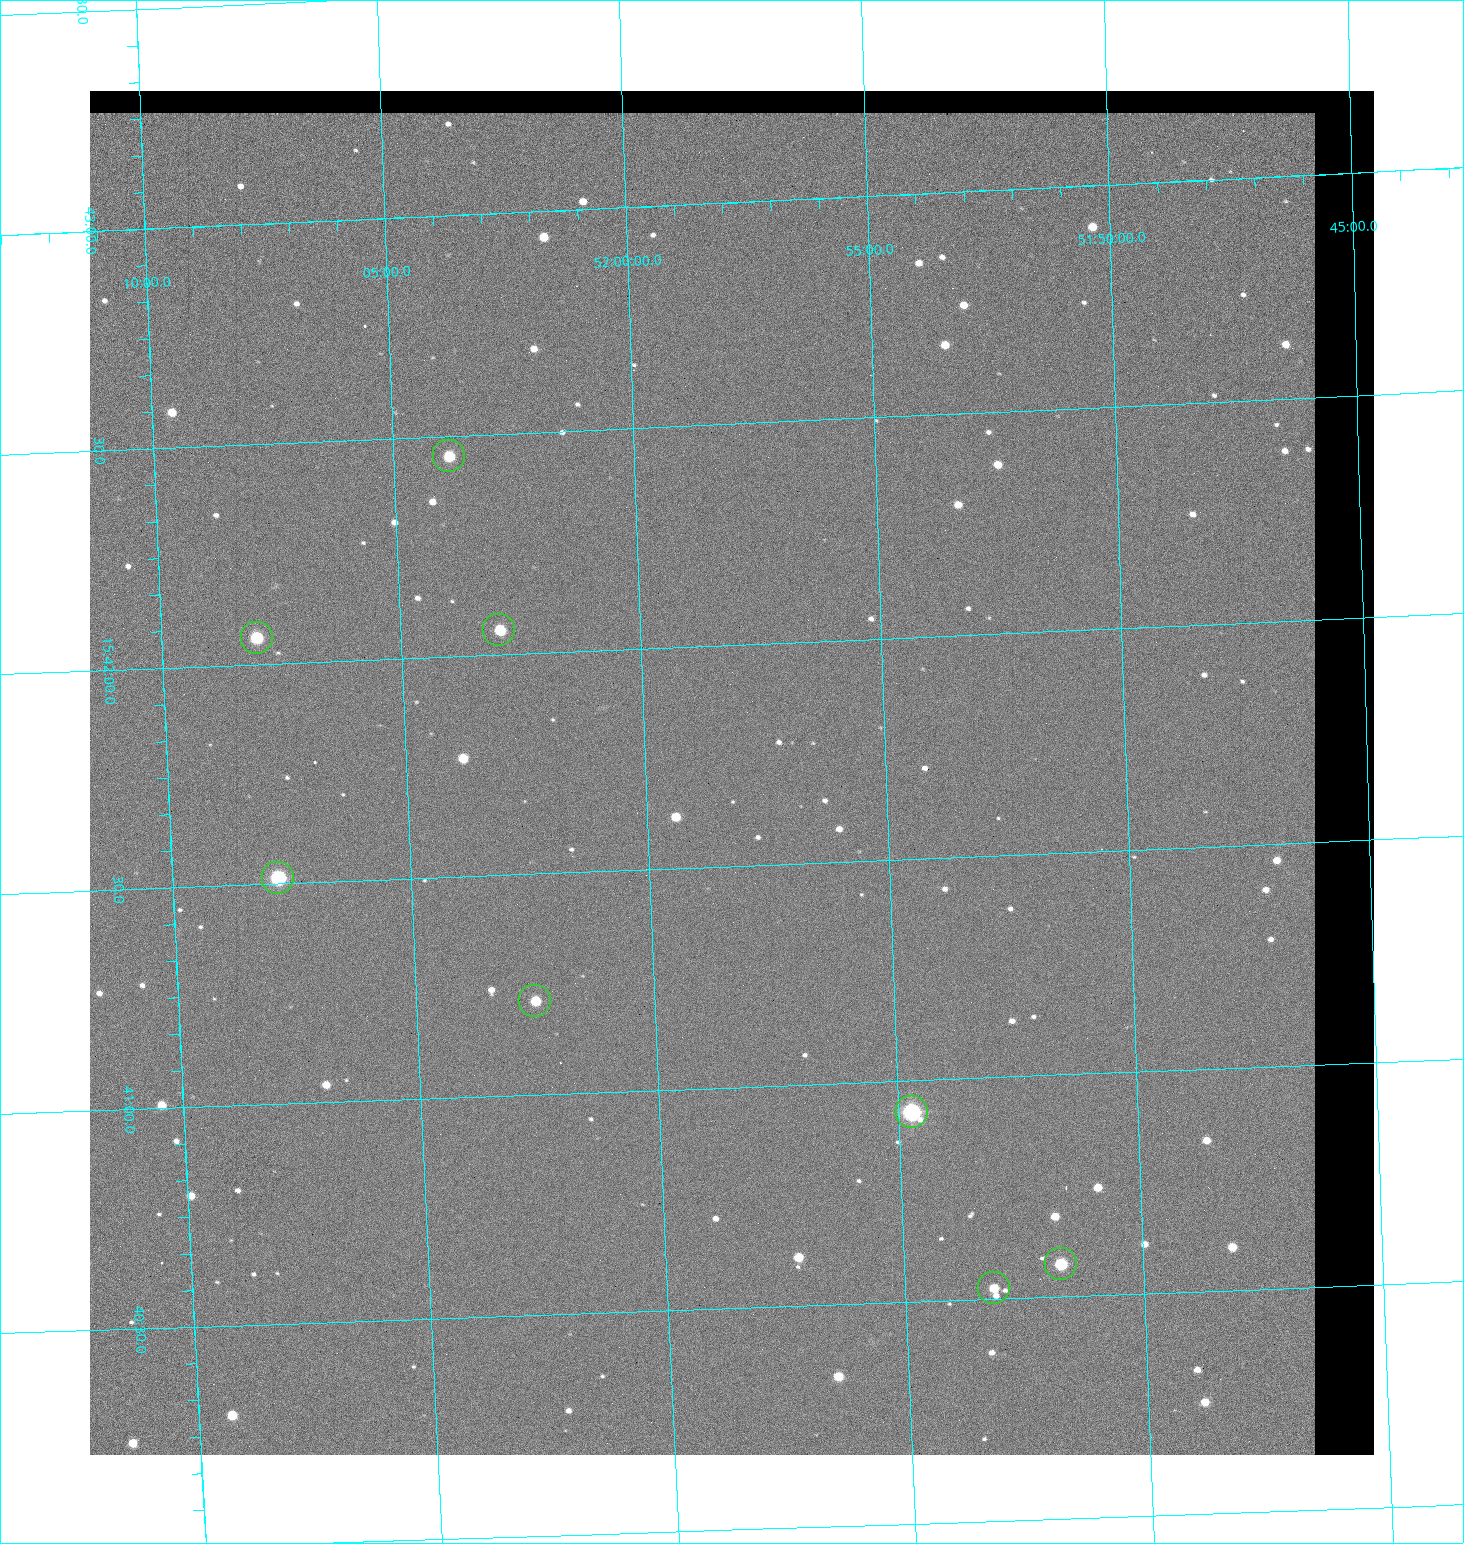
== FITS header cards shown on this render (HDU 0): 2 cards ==
NAXIS1  =                 1284 / length of data axis 1
NAXIS2  =                 1364 / length of data axis 2

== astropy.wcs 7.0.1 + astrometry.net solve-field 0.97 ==
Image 1284 x 1364 px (HDU 0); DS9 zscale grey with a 90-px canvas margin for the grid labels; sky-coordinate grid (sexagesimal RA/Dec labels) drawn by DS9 from the SOLVED WCS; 8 Tycho-2 reference stars matched to detected sources circled (green)
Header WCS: RA---TAN/DEC--TAN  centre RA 15:41:43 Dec +51:58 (235.43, +51.97 deg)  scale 1.26 arcsec/px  FOV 26.9' x 28.5'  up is +92 deg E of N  parity flipped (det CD > 0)
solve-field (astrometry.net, Tycho-2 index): VERIFIED the header's WCS against the Tycho-2 star catalogue (8 matches, 0 conflicts) and refined it, rather than solving blind
Solved WCS: RA---TAN-SIP/DEC--TAN-SIP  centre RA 15:41:43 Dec +51:58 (235.43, +51.97 deg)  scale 1.25 arcsec/px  FOV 26.8' x 28.5'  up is +92 deg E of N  parity flipped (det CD > 0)
The solver's refit moves the header's centre by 0.51 arcsec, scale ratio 0.9966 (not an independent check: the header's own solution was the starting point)
Tycho-2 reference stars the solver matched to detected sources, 8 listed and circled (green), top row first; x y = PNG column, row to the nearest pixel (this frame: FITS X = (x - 90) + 1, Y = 1364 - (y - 91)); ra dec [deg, ICRS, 3 dp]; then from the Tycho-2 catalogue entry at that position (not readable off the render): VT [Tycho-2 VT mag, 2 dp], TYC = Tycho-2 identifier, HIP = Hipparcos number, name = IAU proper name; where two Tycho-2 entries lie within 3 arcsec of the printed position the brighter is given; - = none
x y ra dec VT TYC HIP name
449 456 235.614 +52.064 11.61 3489-1132-1 - -
499 630 235.514 +52.049 11.19 3489-1407-1 - -
257 638 235.515 +52.133 11.12 3489-1380-1 - -
278 878 235.378 +52.130 9.31 3489-1322-1 76850 -
535 1001 235.303 +52.042 11.52 3489-958-1 - -
912 1112 235.232 +51.912 9.59 3489-824-1 - -
1061 1264 235.143 +51.862 10.97 3489-1016-1 - -
994 1288 235.131 +51.886 12.29 3489-908-1 - -